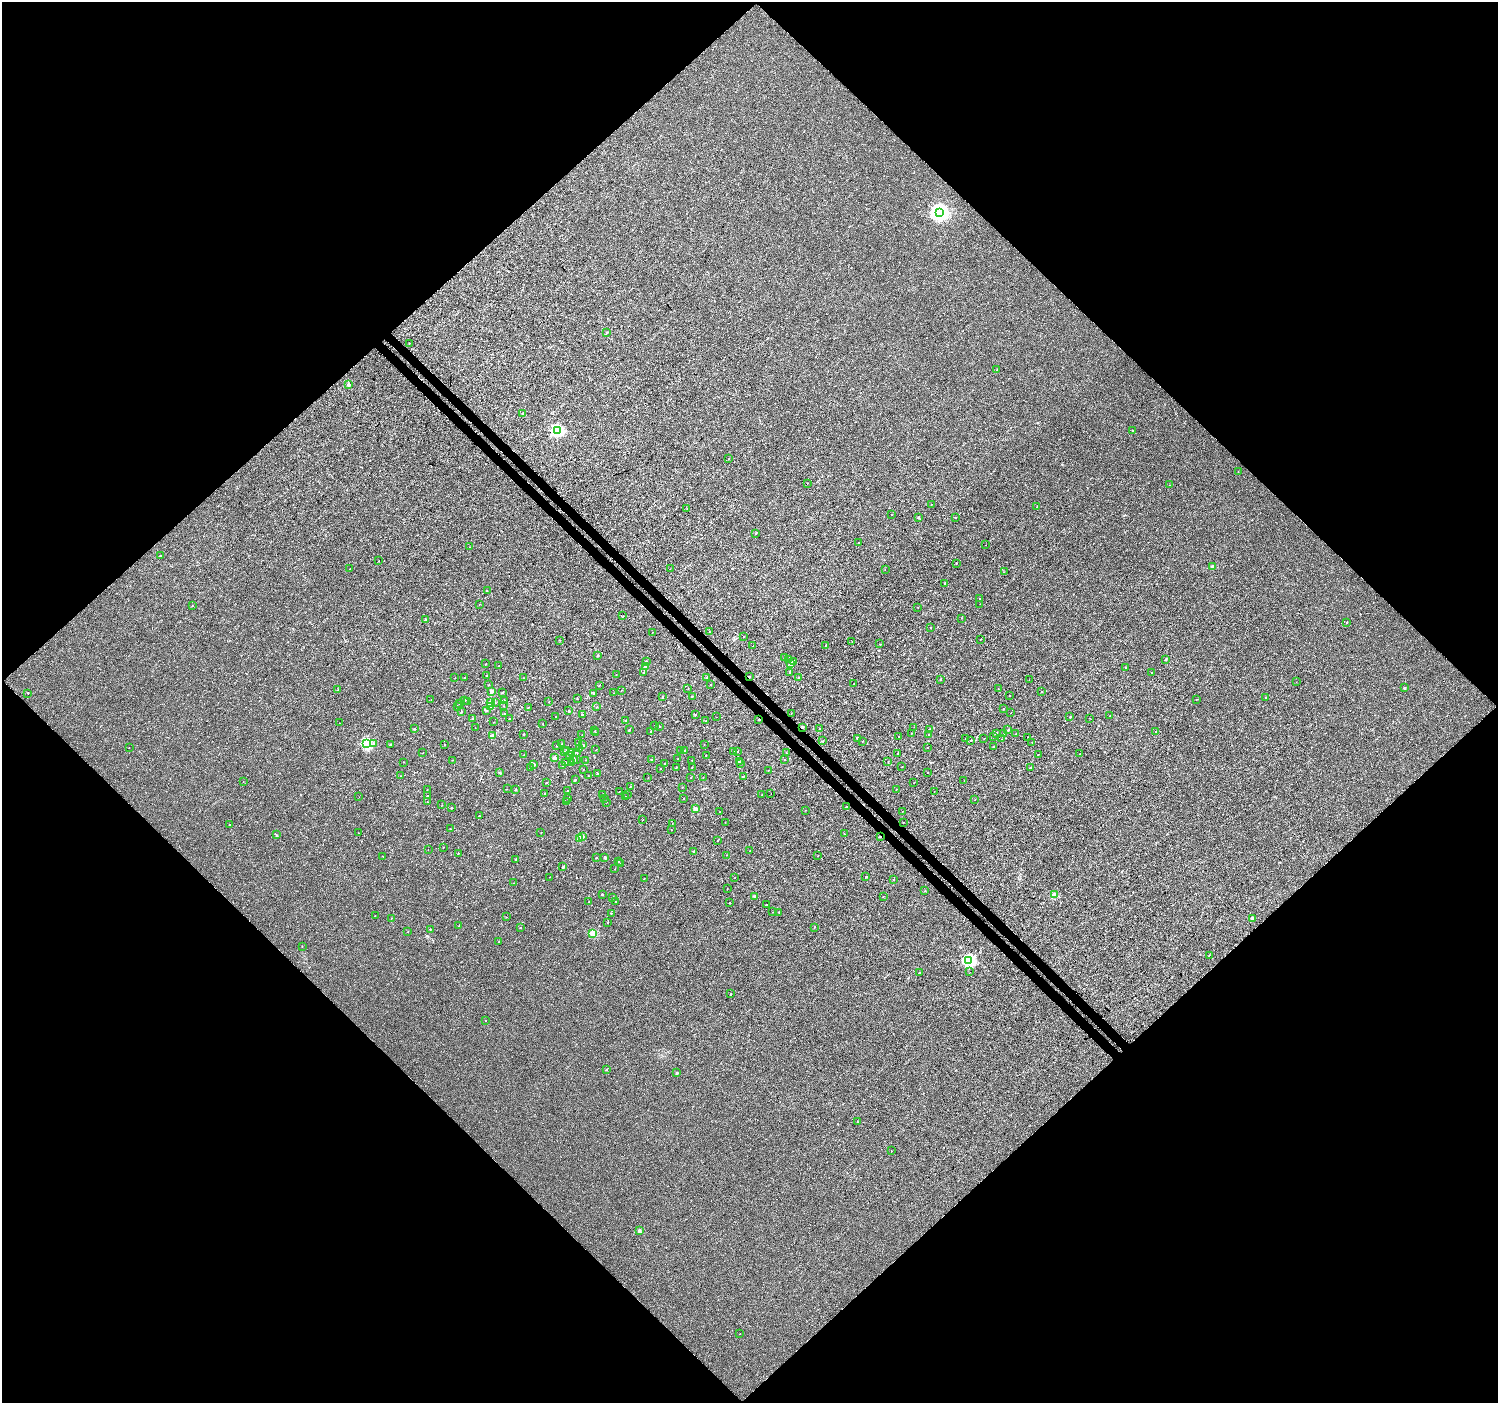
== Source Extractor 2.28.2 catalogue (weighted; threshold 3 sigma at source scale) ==
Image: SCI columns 39-6022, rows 192-5793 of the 6066 x 6047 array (HDU 1 of 3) = the unmasked area's bounding box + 8 px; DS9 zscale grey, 4 x 4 block average (1 PNG px = mean of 4 x 4 image px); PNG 1500 x 1405 px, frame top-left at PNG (2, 2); each listed source drawn as its Kron ellipse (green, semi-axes under 4 px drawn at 4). Shown black and unused: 51% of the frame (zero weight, under 3 of 4 exposures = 4% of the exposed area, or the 3 px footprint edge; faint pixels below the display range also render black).
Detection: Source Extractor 2.28.2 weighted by HDU 2 'WHT'. Background 2.01e-04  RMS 0.0026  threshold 0.0118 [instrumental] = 3 sigma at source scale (4.5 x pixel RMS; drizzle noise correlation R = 1.50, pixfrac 1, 0.0396/0.0396 arcsec/px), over >= 5 px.
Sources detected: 350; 2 cosmic-ray / hot-pixel residue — neither listed nor drawn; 5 coinciding with a brighter row at this scale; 1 inside a brighter listed object's ellipse — not listed separately; the other 342 listed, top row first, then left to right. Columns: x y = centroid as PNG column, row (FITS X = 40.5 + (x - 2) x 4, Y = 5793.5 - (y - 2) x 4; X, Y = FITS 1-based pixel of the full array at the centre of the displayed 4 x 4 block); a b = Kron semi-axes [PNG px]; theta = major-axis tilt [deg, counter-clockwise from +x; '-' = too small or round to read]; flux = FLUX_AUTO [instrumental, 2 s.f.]
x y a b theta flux
939 212 4 4 - 500
607 332 2 2 - 0.63
409 344 2 2 - 0.5
997 369 2 2 - 0.47
349 384 2 2 - 7.7
522 413 2 2 - 3.3
558 430 2 2 - 150
1132 431 2 2 - 0.87
729 459 2 2 - 0.49
1238 472 2 2 - 0.4
807 483 2 2 - 0.33
1169 485 2 2 - 0.28
931 505 2 2 - 0.53
1037 507 2 2 - 0.8
687 508 2 2 - 0.46
891 514 2 2 - 0.29
918 517 2 2 - 3.5
956 517 2 2 - 0.55
756 533 2 2 - 1.4
858 543 2 2 - 0.67
986 545 2 2 - 0.58
470 547 2 2 - 0.31
160 556 2 2 - 1.1
379 561 2 2 - 0.35
956 563 2 2 - 0.84
1212 567 2 2 - 11
350 569 2 2 - 0.31
670 569 2 2 - 0.39
885 569 2 2 - 0.31
1004 572 2 2 - 0.42
944 583 2 2 - 0.98
487 591 2 2 - 0.33
980 599 2 2 - 0.47
479 604 2 2 - 0.39
980 604 2 2 - 0.4
192 606 2 2 - 1
918 607 2 2 - 0.32
623 616 2 2 - 0.43
962 618 2 2 - 0.43
425 619 2 2 - 1.5
1347 622 2 2 - 0.76
930 627 2 2 - 0.69
710 631 2 2 - 0.85
652 632 2 2 - 0.35
743 637 2 2 - 3.1
980 639 2 2 - 0.38
560 640 2 2 - 0.3
852 641 2 2 - 0.28
880 644 2 2 - 0.59
825 645 2 2 - 0.6
753 646 2 2 - 0.41
598 655 2 2 - 2.3
784 658 2 2 - 0.43
788 660 2 2 - 0.53
1166 660 2 2 - 3.5
646 662 2 2 - 1.6
793 662 2 2 - 3.1
486 664 2 2 - 0.73
791 664 2 2 - 7.7
499 666 2 2 - 0.56
646 667 2 2 - 3.3
1125 667 2 2 - 1.7
644 673 3 2 - 2.4
790 673 2 2 - 0.98
1151 673 2 2 - 0.79
487 675 2 2 - 0.6
616 675 2 2 - 0.35
749 676 2 2 - 1.2
707 677 2 2 - 1.7
455 678 2 2 - 0.35
464 678 2 2 - 0.61
524 678 2 2 - 0.57
799 678 2 2 - 3.7
941 679 2 2 - 0.81
1029 680 2 2 - 0.23
1296 682 2 2 - 0.24
854 683 2 2 - 0.45
711 684 2 2 - 0.36
489 685 2 2 - 0.6
599 686 2 2 - 0.58
998 688 2 2 - 0.26
1404 688 2 2 - 3.5
688 689 2 2 - 0.5
338 690 2 2 - 0.85
621 690 2 2 - 0.29
492 691 2 2 - 9.9
502 692 3 2 - 1.2
1041 692 2 2 - 0.72
28 693 2 2 - 1.1
594 693 2 2 - 2.3
614 693 2 2 - 0.34
692 696 2 2 - 0.52
1009 696 2 2 - 0.35
662 697 2 2 - 1
1265 697 2 2 - 0.78
577 698 2 2 - 0.51
1196 699 2 2 - 0.55
431 700 2 2 - 0.32
465 700 2 2 - 1.7
504 700 2 2 - 1.7
467 701 2 2 - 0.32
549 702 2 2 - 0.29
490 703 2 2 - 23
495 703 2 2 - 0.61
459 704 2 2 - 0.6
457 706 2 2 - 1.4
504 706 2 2 - 0.38
490 707 2 2 - 1.8
528 707 2 2 - 0.41
597 707 2 2 - 0.42
1003 709 2 2 - 0.92
486 711 2 2 - 0.61
569 711 2 2 - 1.7
462 712 2 2 - 0.52
1011 712 2 2 - 0.31
504 713 2 2 - 0.53
791 713 2 2 - 0.32
695 714 2 2 - 0.95
582 715 2 2 - 1.6
1109 716 2 2 - 0.67
555 717 2 2 - 0.55
716 717 2 2 - 0.31
1070 717 2 2 - 2.1
1089 718 2 2 - 0.31
472 719 2 2 - 1.4
509 719 2 2 - 0.63
759 719 2 2 - 1.9
626 721 2 2 - 0.59
706 721 2 2 - 0.8
494 722 2 2 - 0.25
339 723 2 2 - 0.48
543 724 2 2 - 0.51
655 725 2 2 - 0.28
659 726 2 2 - 1.9
803 727 2 2 - 1.8
914 727 2 2 - 0.31
475 728 2 2 - 0.52
414 729 2 2 - 1.7
820 729 2 2 - 1.3
929 729 2 2 - 0.59
629 730 2 2 - 2.3
1008 730 2 2 - 2.6
595 731 2 2 - 0.54
651 731 2 2 - 0.66
1155 731 2 2 - 0.63
595 733 2 2 - 0.59
996 733 2 2 - 2.6
524 734 2 2 - 0.94
911 734 2 2 - 0.23
929 734 2 2 - 1.2
1003 734 2 2 - 0.6
1016 734 2 2 - 0.45
582 735 2 2 - 0.36
493 736 2 2 - 15
899 736 2 2 - 0.48
993 737 2 2 - 0.29
1028 737 2 2 - 0.47
857 738 2 2 - 0.81
984 738 2 2 - 0.31
965 739 2 2 - 0.66
1002 739 2 2 - 0.34
971 740 2 2 - 0.92
823 741 2 2 - 0.67
862 742 2 2 - 0.44
1032 742 2 2 - 0.54
578 743 2 2 - 2
367 744 2 2 - 100
373 744 2 2 - 0.75
561 744 2 2 - 0.79
704 744 2 2 - 0.31
391 745 2 2 - 0.62
444 745 2 2 - 0.29
583 745 2 2 - 2.8
556 746 2 2 - 0.71
993 746 2 2 - 0.77
129 748 2 2 - 0.41
579 748 2 2 - 1.1
927 748 2 2 - 0.63
596 750 2 2 - 0.47
685 750 2 2 - 0.68
565 751 2 2 - 0.98
567 751 2 2 - 8.4
681 751 2 2 - 0.53
738 751 2 2 - 0.61
571 752 2 2 - 1.3
577 752 2 2 - 0.39
734 752 2 2 - 0.94
786 752 2 2 - 0.29
423 753 2 2 - 0.33
1080 753 2 2 - 0.39
898 754 2 2 - 1.7
1038 754 2 2 - 0.88
524 755 2 2 - 0.43
570 755 2 2 - 1.3
706 755 2 2 - 0.51
554 758 2 2 - 14
574 759 4 2 - 2.3
576 759 2 2 - 0.55
678 759 2 2 - 1.1
452 760 2 2 - 0.25
586 760 2 2 - 0.33
651 760 2 2 - 1
692 760 2 2 - 0.25
785 760 2 2 - 0.48
739 761 2 2 - 2.4
403 762 2 2 - 0.24
565 762 2 2 - 1.7
572 762 2 2 - 1.4
888 762 2 2 - 0.37
665 763 2 2 - 0.52
741 763 2 2 - 1.1
534 764 2 2 - 3.2
563 766 2 2 - 0.8
676 767 2 2 - 0.68
692 767 2 2 - 0.67
902 767 2 2 - 0.71
531 768 2 2 - 2.2
660 768 2 2 - 0.65
1030 768 2 2 - 2
583 769 2 2 - 0.33
768 770 2 2 - 0.49
928 772 2 2 - 0.38
500 773 2 2 - 2.1
598 774 2 2 - 2.7
400 776 2 2 - 0.47
588 776 2 2 - 0.45
743 776 2 2 - 0.54
703 777 2 2 - 0.4
648 778 2 2 - 0.33
691 778 2 2 - 0.39
575 779 2 2 - 0.9
964 780 2 2 - 0.39
243 781 2 2 - 0.39
546 783 2 2 - 0.86
914 783 2 2 - 0.67
630 786 2 2 - 0.61
682 787 2 2 - 0.63
507 789 2 2 - 0.24
516 789 2 2 - 1.7
896 789 2 2 - 0.58
427 790 2 2 - 0.48
567 790 2 2 - 0.29
619 792 2 2 - 0.54
934 792 2 2 - 0.46
545 794 2 2 - 1.3
602 794 2 2 - 0.46
771 794 2 2 - 0.43
428 795 2 2 - 0.42
628 795 2 2 - 0.52
762 795 2 2 - 0.47
625 796 2 2 - 0.38
359 797 2 2 - 0.26
568 798 2 2 - 0.48
604 799 2 2 - 0.77
683 799 2 2 - 1.1
975 800 2 2 - 0.32
427 802 2 2 - 1.1
566 802 2 2 - 0.99
606 802 2 2 - 0.34
442 805 2 2 - 0.47
847 807 2 2 - 1
451 808 2 2 - 1.6
696 809 2 2 - 15
805 810 2 2 - 0.27
902 811 2 2 - 0.4
720 812 2 2 - 0.84
479 816 2 2 - 1.7
643 820 2 2 - 0.44
725 822 2 2 - 0.28
672 823 2 2 - 0.33
903 823 2 2 - 0.59
229 825 2 2 - 0.44
450 829 2 2 - 1.1
672 830 2 2 - 0.25
358 833 2 2 - 0.32
541 833 2 2 - 0.38
844 834 2 2 - 0.68
277 835 2 2 - 0.48
583 836 2 2 - 4
880 836 2 2 - 1.1
579 838 2 2 - 21
718 840 2 2 - 0.73
443 847 2 2 - 0.26
428 850 2 2 - 0.23
694 851 2 2 - 1.7
750 851 2 2 - 0.94
458 853 2 2 - 1.2
726 855 2 2 - 0.34
383 856 2 2 - 0.34
818 856 2 2 - 0.47
605 857 2 2 - 3.7
596 858 2 2 - 1.3
515 859 2 2 - 0.86
619 861 2 2 - 1.5
621 863 2 2 - 0.62
563 867 2 2 - 3
615 869 2 2 - 0.34
549 877 2 2 - 0.26
735 877 2 2 - 0.66
866 877 2 2 - 2.3
644 878 2 2 - 0.62
894 879 2 2 - 0.74
514 883 2 2 - 0.26
727 889 2 2 - 0.46
925 891 2 2 - 0.37
602 894 2 2 - 1.4
1054 895 2 2 - 26
755 896 2 2 - 6
883 896 2 2 - 0.45
613 897 2 2 - 0.55
589 902 2 2 - 0.58
615 902 2 2 - 1.5
730 902 2 2 - 0.26
766 905 2 2 - 1.3
772 912 2 2 - 0.35
779 912 2 2 - 0.72
611 913 2 2 - 0.51
375 916 2 2 - 0.4
506 917 2 2 - 0.27
391 918 2 2 - 0.47
1252 918 2 2 - 4.6
608 922 2 2 - 0.7
459 926 2 2 - 0.48
520 927 2 2 - 0.72
814 927 2 2 - 0.76
430 929 2 2 - 1.3
408 932 2 2 - 0.33
593 934 2 2 - 35
499 942 2 2 - 0.3
302 946 2 2 - 0.62
1209 955 2 2 - 0.52
969 961 2 2 - 140
919 972 2 2 - 1.5
970 972 2 2 - 0.5
731 994 2 2 - 1
486 1020 2 2 - 0.36
606 1070 2 2 - 1.8
677 1073 2 2 - 5
857 1122 2 2 - 1
891 1151 2 2 - 0.39
639 1231 2 2 - 11
740 1334 2 2 - 0.58
Overlapping masked pixels (flux is a lower limit): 4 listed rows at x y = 749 676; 759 719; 803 727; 880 836
Diffuse or blended objects may show on this block-average render without a row.